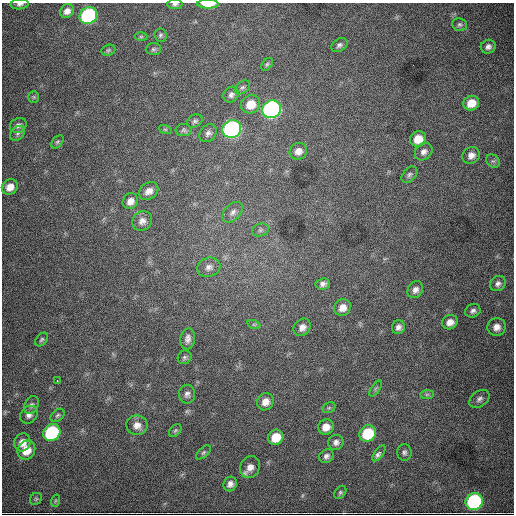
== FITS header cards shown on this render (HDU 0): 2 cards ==
NAXIS1  =                  512
NAXIS2  =                  512

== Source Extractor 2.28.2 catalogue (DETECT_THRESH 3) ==
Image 512 x 512 px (HDU 0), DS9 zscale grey, 1 PNG px = 1 image px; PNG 516 x 516 px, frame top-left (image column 1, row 512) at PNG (2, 3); each listed source drawn as its Kron ellipse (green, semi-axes under 4 px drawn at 4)
Background 4770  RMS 69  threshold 206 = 3 sigma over >= 5 px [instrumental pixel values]
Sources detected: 82; all 82 listed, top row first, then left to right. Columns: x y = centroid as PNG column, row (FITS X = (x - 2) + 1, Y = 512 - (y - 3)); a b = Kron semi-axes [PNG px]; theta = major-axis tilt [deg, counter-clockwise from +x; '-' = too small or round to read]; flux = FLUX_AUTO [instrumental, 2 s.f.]
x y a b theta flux
20 4 9 5 8 1.4e+04
175 4 7 5 0 1.1e+04
208 4 11 4 0 8.8e+04
67 11 7 6 - 2.8e+04
88 16 9 8 - 7.8e+05
460 25 7 6 - 1.1e+04
160 35 7 6 - 9.7e+03
141 37 6 4 0 7.1e+03
339 45 9 6 33 1.3e+04
488 47 7 6 - 2.0e+04
153 49 8 6 2 1.0e+04
108 50 7 5 21 7.9e+03
267 64 7 5 53 8.8e+03
242 87 8 6 37 1.0e+04
231 95 8 7 - 1.7e+04
34 97 6 5 - 6.4e+03
471 103 8 7 - 7.2e+04
251 104 10 9 - 7.5e+04
272 109 9 8 - 1.5e+06
195 121 8 6 29 1.1e+04
18 125 8 7 - 1.7e+04
165 129 7 4 -19 6.3e+03
232 129 9 8 - 1.5e+06
183 130 8 6 -1 1.1e+04
17 133 9 6 42 1.2e+04
208 133 10 7 48 1.9e+04
418 139 8 7 - 7.1e+04
57 142 7 5 49 7.9e+03
298 151 9 8 - 3.2e+04
424 152 9 7 43 2.2e+04
471 155 9 8 - 2.9e+04
493 161 7 6 - 1.1e+04
409 175 9 6 49 1.3e+04
10 187 8 7 - 4.1e+04
149 191 10 8 34 3.1e+04
130 201 8 7 - 3.0e+04
233 212 12 8 48 2.4e+04
142 221 10 9 - 2.8e+04
260 230 8 6 16 1.3e+04
209 267 12 9 17 2.6e+04
498 283 8 7 - 1.8e+04
323 284 7 5 6 1.8e+04
415 290 9 7 55 2.2e+04
342 307 9 8 - 3.7e+04
473 311 8 6 28 1.6e+04
450 322 8 7 - 3.2e+04
254 325 7 4 -19 7.0e+03
302 327 9 8 - 2.7e+04
398 327 7 6 - 1.9e+04
497 327 9 9 - 3.2e+04
188 339 10 7 80 2.2e+04
42 340 8 5 50 8.8e+03
185 357 7 6 - 1.1e+04
57 381 2 2 - 4.1e+03
376 388 9 4 55 8.9e+03
187 394 9 8 - 1.9e+04
427 394 7 4 0 8.2e+03
479 399 11 7 36 1.9e+04
265 402 9 8 - 3.9e+04
31 405 9 6 64 1.4e+04
329 408 7 5 29 8.1e+03
29 415 10 8 47 2.3e+04
57 415 8 5 40 1.0e+04
137 425 11 10 - 3.7e+04
326 427 8 7 - 4.6e+04
175 430 7 5 48 7.6e+03
52 433 9 8 - 4.9e+05
368 433 8 8 - 2.1e+05
276 437 8 7 - 8.8e+04
22 442 9 8 - 4.1e+04
336 442 8 7 - 1.9e+04
26 450 10 8 59 7.5e+04
203 452 9 5 41 8.9e+03
404 452 8 7 - 1.4e+04
379 453 9 4 54 2.3e+04
326 456 7 6 - 1.6e+04
250 467 11 9 61 3.6e+04
230 484 7 6 - 2.2e+04
340 492 7 5 50 9.1e+03
36 499 6 5 - 7.9e+03
55 501 6 4 71 7.2e+03
474 501 9 8 - 7.9e+05
At the frame edge (FLAGS 8, measured only in part): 3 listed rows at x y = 20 4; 175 4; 208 4